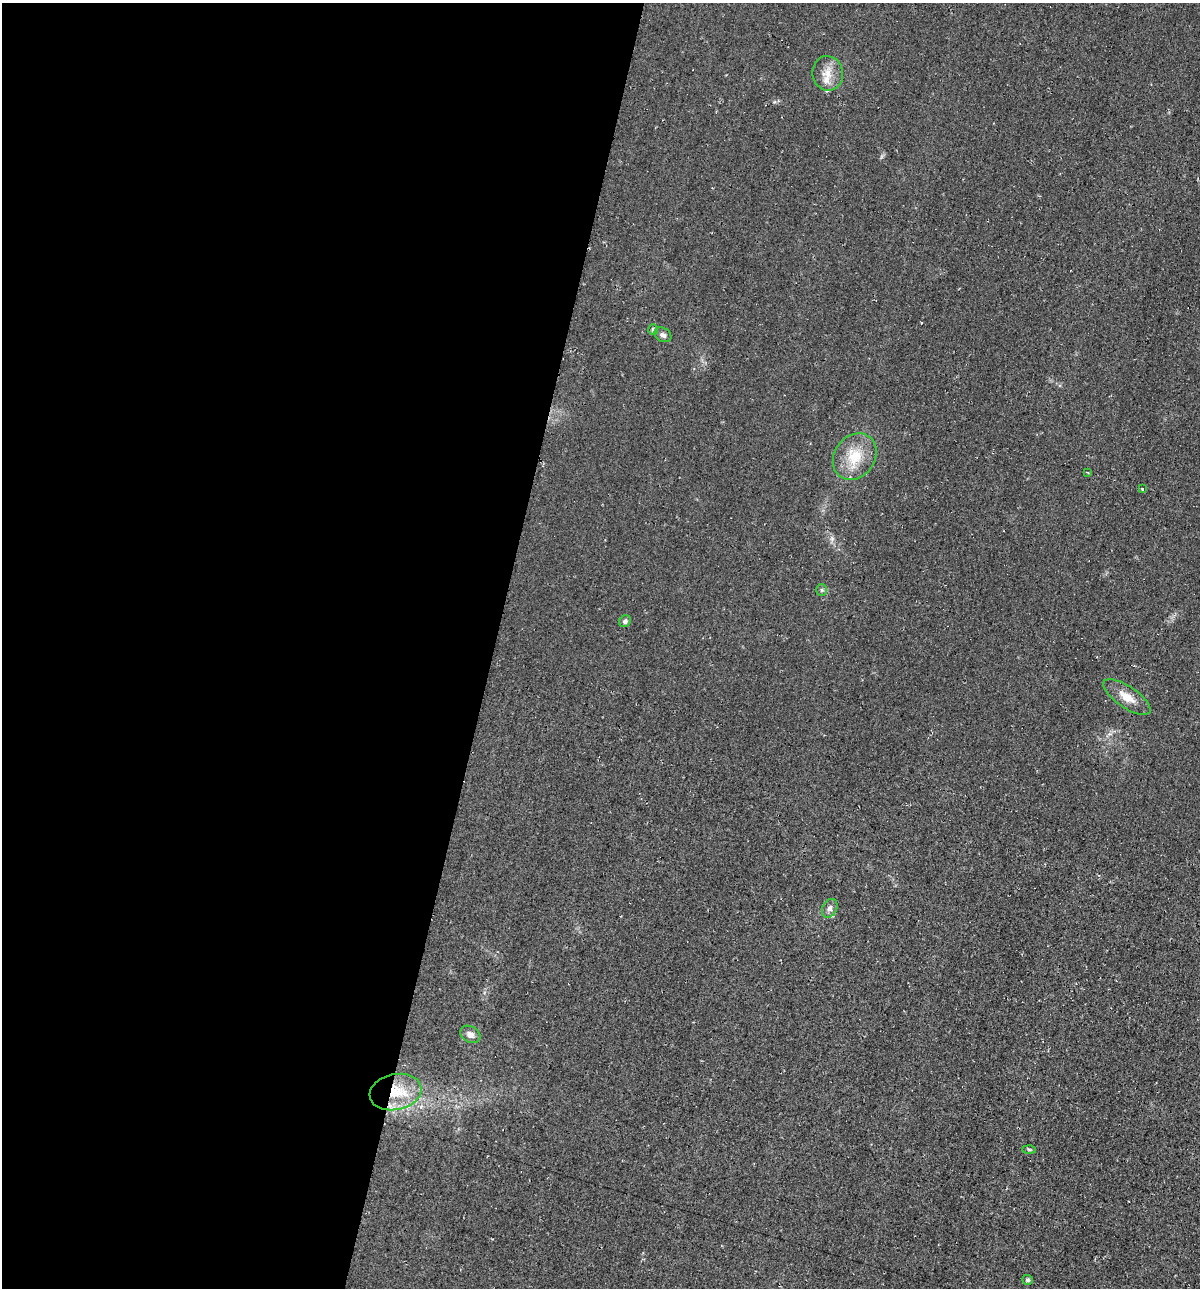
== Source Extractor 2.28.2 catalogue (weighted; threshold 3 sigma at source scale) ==
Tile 5 of 4 x 4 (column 1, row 2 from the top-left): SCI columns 122-1319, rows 2585-3870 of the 5225 x 5189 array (HDU 1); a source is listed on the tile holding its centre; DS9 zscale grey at full resolution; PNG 1202 x 1290 px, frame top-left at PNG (2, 3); each listed source drawn as its Kron ellipse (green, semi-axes under 4 px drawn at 4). Shown black and unused: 41% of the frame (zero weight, under 2 of 3 exposures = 1% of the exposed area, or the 3 px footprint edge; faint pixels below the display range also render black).
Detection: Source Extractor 2.28.2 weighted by HDU 2 'WHT'; one run over the whole footprint, this tile lists its part. Background 0.0842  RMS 0.014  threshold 0.0626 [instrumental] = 3 sigma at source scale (4.5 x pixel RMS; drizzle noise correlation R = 1.50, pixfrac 1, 0.05/0.05 arcsec/px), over >= 5 px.
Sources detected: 14; all 14 listed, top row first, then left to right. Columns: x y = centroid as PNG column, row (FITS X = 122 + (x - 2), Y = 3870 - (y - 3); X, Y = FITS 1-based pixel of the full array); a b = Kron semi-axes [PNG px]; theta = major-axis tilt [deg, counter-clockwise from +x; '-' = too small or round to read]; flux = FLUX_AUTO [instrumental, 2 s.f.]
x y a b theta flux
828 73 17 15 -81 20
653 329 5 5 - 2.9
663 335 9 6 -30 5.2
855 457 25 20 55 40
1087 472 3 2 - 1.2
1142 489 3 3 - 4.6
822 590 6 5 - 2.2
625 621 6 5 - 3.5
1127 697 27 10 -34 20
830 908 10 7 63 5.1
470 1034 11 8 -30 7.3
396 1092 26 18 12 51
1029 1149 7 4 -2 2
1028 1280 5 5 - 3.3
Overlapping masked pixels (flux is a lower limit): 1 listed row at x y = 396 1092